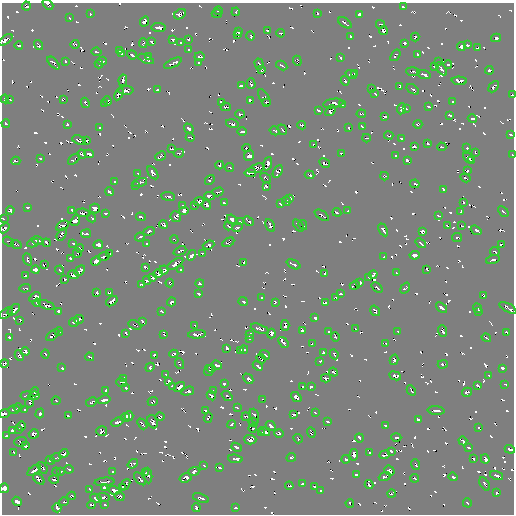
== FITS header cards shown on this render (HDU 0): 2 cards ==
NAXIS1  =                  512 / Axis length
NAXIS2  =                  512 / Axis length

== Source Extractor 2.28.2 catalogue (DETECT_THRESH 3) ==
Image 512 x 512 px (HDU 0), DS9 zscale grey, 1 PNG px = 1 image px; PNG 516 x 516 px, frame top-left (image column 1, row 512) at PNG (2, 3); each listed source drawn as its Kron ellipse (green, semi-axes under 4 px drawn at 4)
Background -2.97e-05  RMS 1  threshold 3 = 3 sigma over >= 5 px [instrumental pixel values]
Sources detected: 982; of the 982, the 500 brightest by FLUX_AUTO listed and drawn (482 fainter detections omitted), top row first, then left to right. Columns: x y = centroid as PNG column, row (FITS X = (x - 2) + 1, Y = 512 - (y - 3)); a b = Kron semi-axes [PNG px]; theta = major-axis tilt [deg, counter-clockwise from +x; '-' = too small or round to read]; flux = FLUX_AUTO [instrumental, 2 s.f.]
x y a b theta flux
48 4 6 3 -42 240
26 6 4 3 - 170
404 7 4 2 - 150
218 11 4 3 - 170
236 12 4 3 - 170
318 13 4 2 - 140
90 14 4 3 - 140
180 14 6 4 31 350
217 14 5 3 - 170
359 14 4 3 - 260
69 18 3 3 - 170
144 21 5 4 - 330
345 23 7 2 -35 260
380 24 4 3 - 220
159 27 7 4 -5 480
383 30 4 4 - 330
267 31 4 3 - 140
238 32 4 3 - 230
281 33 4 3 - 150
237 35 4 3 - 170
250 36 4 3 - 220
351 37 3 3 - 190
415 37 4 3 - 220
496 38 5 4 - 260
188 39 3 3 - 160
5 40 8 3 36 590
173 40 4 3 - 190
151 42 4 3 - 160
143 43 5 3 - 150
181 43 3 3 - 170
405 43 4 3 - 180
75 44 4 3 - 140
19 45 4 3 - 180
38 45 5 3 - 250
467 45 4 3 - 210
461 46 5 3 - 300
478 48 4 3 - 150
120 50 4 4 - 240
189 50 3 3 - 140
97 52 5 3 - 160
121 54 4 3 - 140
132 55 5 3 - 250
395 55 6 3 52 180
418 55 4 3 - 190
148 57 3 3 - 240
199 57 5 3 - 270
340 58 4 3 - 200
146 59 8 4 -25 310
65 61 4 3 - 160
102 61 5 3 - 150
297 61 5 4 - 210
439 62 4 3 - 160
54 63 8 3 -47 260
173 63 9 3 27 440
199 63 4 3 - 170
99 64 4 2 - 140
259 64 6 3 -73 310
282 65 6 2 -29 190
448 65 4 3 - 160
435 66 4 3 - 270
441 69 7 3 -54 360
261 70 4 3 - 160
489 70 4 3 - 210
413 72 6 3 -4 270
354 73 3 3 - 140
351 74 6 3 -16 210
424 74 7 3 -17 290
123 80 6 3 78 250
345 81 5 3 - 200
459 81 7 4 -4 410
251 83 5 3 - 230
241 86 4 3 - 180
400 86 4 3 - 180
494 87 6 3 48 250
371 89 3 2 - 150
413 89 7 2 -36 220
126 90 7 4 0 400
157 90 4 2 - 140
119 94 6 3 61 360
375 94 3 2 - 170
512 95 3 2 - 160
264 98 9 4 -61 320
5 99 4 3 - 140
63 99 4 3 - 160
10 100 4 2 - 150
107 101 5 4 - 450
250 101 4 3 - 210
221 102 4 2 - 140
266 102 3 3 - 210
452 102 4 3 - 210
85 103 5 3 - 180
105 103 3 3 - 160
333 103 10 4 9 420
342 104 3 2 - 140
226 107 5 3 - 290
428 107 3 2 - 140
406 108 3 3 - 140
401 109 5 4 - 340
319 111 4 3 - 160
331 111 6 4 48 300
240 114 4 3 - 210
361 114 5 3 - 140
450 115 3 2 - 170
385 116 4 2 - 160
472 119 5 3 - 150
6 123 4 2 - 140
67 124 3 3 - 190
232 124 6 3 -17 170
418 124 4 3 - 190
302 125 4 3 - 180
362 126 4 3 - 200
349 127 4 3 - 180
100 128 3 3 - 170
189 128 5 3 - 290
282 130 5 2 - 140
242 131 5 3 - 280
275 131 5 2 - 160
511 135 4 3 - 170
389 136 4 3 - 150
190 137 4 3 - 190
366 138 4 2 - 140
401 139 3 3 - 150
79 140 7 4 -20 350
87 141 4 3 - 190
428 143 3 3 - 230
313 144 3 3 - 140
414 147 4 3 - 190
442 147 4 3 - 160
246 148 4 3 - 200
467 148 3 3 - 150
172 149 3 2 - 180
475 152 4 3 - 180
179 153 5 3 - 190
341 153 4 3 - 150
82 154 4 3 - 240
89 154 5 4 - 410
512 155 3 2 - 140
160 156 5 3 - 200
249 156 5 5 - 390
396 156 3 3 - 140
40 158 3 3 - 140
468 158 6 3 -43 340
74 159 7 3 42 210
408 160 4 3 - 210
471 160 4 3 - 180
16 161 4 3 - 190
325 163 6 3 -30 270
268 164 7 4 70 480
220 165 4 3 - 220
229 167 4 3 - 180
257 168 8 4 20 460
467 171 4 3 - 180
278 172 7 4 60 230
138 173 3 2 - 140
153 173 7 4 -56 430
250 173 6 3 10 360
309 175 5 3 - 190
384 176 4 3 - 190
266 178 6 3 -34 160
465 178 5 2 - 170
210 180 5 3 - 180
115 182 3 3 - 150
140 183 8 3 17 220
415 184 5 3 - 180
135 185 3 3 - 150
266 186 3 3 - 160
443 189 4 3 - 160
109 192 4 2 - 170
218 192 6 3 16 230
168 196 7 3 -7 280
209 196 5 4 - 400
290 198 3 3 - 180
199 201 5 4 - 320
286 201 5 3 - 200
464 202 3 3 - 170
224 203 4 3 - 210
281 204 3 3 - 170
194 205 3 3 - 180
207 205 5 3 - 320
183 206 4 3 - 160
27 208 3 3 - 140
95 208 5 5 - 380
10 210 4 3 - 240
72 210 4 3 - 230
184 211 4 4 - 290
348 211 3 2 - 150
503 211 6 2 -44 180
337 212 4 3 - 140
461 212 4 3 - 150
83 213 7 4 -6 390
105 213 4 3 - 190
322 215 8 2 -33 250
438 216 4 2 - 150
141 217 5 3 - 230
176 217 5 5 - 310
3 218 3 2 - 150
92 218 4 3 - 170
232 219 5 4 - 280
75 221 6 4 51 460
249 221 6 2 -40 200
240 222 3 3 - 140
163 224 4 3 - 140
270 225 7 3 -62 290
298 225 7 3 -53 360
303 225 5 2 - 190
62 226 7 4 28 390
228 226 4 2 - 190
447 226 4 2 - 140
462 226 4 3 - 140
4 228 6 3 42 300
237 228 5 3 - 250
383 230 7 3 -62 310
476 230 6 3 -36 310
149 231 6 3 18 280
423 231 4 4 - 240
62 234 7 3 60 250
86 234 5 3 - 230
140 237 5 3 - 170
457 237 5 3 - 140
174 240 4 2 - 150
37 241 6 3 -12 380
9 242 6 2 -37 170
228 242 6 3 30 200
33 243 6 2 10 150
46 243 4 2 - 160
147 243 3 3 - 180
421 243 6 2 -38 190
16 244 5 3 - 170
73 244 4 3 - 160
98 245 5 4 - 310
209 245 6 3 22 490
501 245 4 3 - 230
79 248 4 3 - 200
180 251 7 3 25 220
495 252 5 2 - 160
77 253 5 3 - 160
202 253 3 2 - 140
110 254 4 2 - 140
192 255 5 4 - 300
415 255 5 3 - 370
104 256 6 3 21 260
384 257 3 3 - 230
28 259 6 3 -70 190
70 259 4 3 - 200
493 260 7 3 17 310
96 261 5 4 - 410
244 262 3 3 - 180
175 264 9 3 32 510
293 264 7 3 -25 270
44 265 4 3 - 140
145 267 4 3 - 220
427 269 3 3 - 170
35 270 4 4 - 300
60 270 4 2 - 160
164 270 4 4 - 270
181 270 3 3 - 140
80 271 6 3 45 410
325 273 3 3 - 140
396 273 4 2 - 150
158 274 4 4 - 280
373 274 4 3 - 210
73 275 5 4 - 380
26 276 4 3 - 260
369 277 4 2 - 150
152 278 3 3 - 150
65 279 3 3 - 140
147 281 4 3 - 220
360 282 4 3 - 170
170 283 4 3 - 150
200 283 4 3 - 150
141 284 3 3 - 150
355 285 5 3 - 150
25 288 5 3 - 200
377 288 6 3 -40 260
405 288 6 3 53 220
96 293 4 3 - 220
109 293 4 3 - 200
198 294 3 3 - 200
341 294 3 3 - 180
484 296 4 3 - 200
35 297 6 3 30 350
261 298 4 3 - 140
336 298 4 3 - 150
112 301 6 3 38 430
243 301 5 3 - 230
172 302 4 3 - 280
275 302 4 3 - 160
37 303 4 3 - 180
325 303 4 3 - 240
47 305 9 4 -21 340
441 308 6 3 -39 310
478 308 5 3 - 190
508 308 9 3 -29 430
14 310 7 4 41 440
58 311 4 3 - 190
161 311 4 3 - 200
375 311 5 3 - 280
479 312 3 3 - 140
6 313 8 4 39 420
315 318 3 3 - 230
79 319 5 3 - 280
20 320 4 3 - 200
142 321 4 3 - 140
74 322 5 3 - 300
135 325 7 2 -24 180
195 325 3 3 - 140
285 325 5 3 - 340
260 329 9 3 -21 260
355 329 3 3 - 170
302 330 4 4 - 230
59 331 4 3 - 210
443 331 6 3 -69 310
329 332 3 3 - 170
398 332 3 2 - 140
506 332 4 3 - 140
126 333 3 3 - 190
271 333 5 3 - 360
164 334 4 2 - 180
197 334 9 3 5 450
250 334 4 3 - 190
53 335 8 3 37 410
9 337 3 3 - 170
335 337 5 3 - 160
486 338 5 2 - 160
249 339 3 3 - 140
283 342 6 3 -52 230
386 343 4 3 - 170
312 344 4 3 - 150
227 348 4 3 - 260
244 350 4 3 - 220
25 351 4 4 - 250
241 351 4 3 - 250
324 352 4 3 - 190
45 354 4 2 - 140
174 354 4 3 - 200
334 354 5 2 - 170
154 355 4 3 - 150
265 355 5 3 - 210
19 356 5 3 - 280
90 357 4 2 - 140
261 359 5 2 - 140
394 360 5 3 - 250
320 361 3 3 - 150
4 363 4 3 - 160
180 364 5 2 - 160
443 364 5 3 - 140
217 365 5 3 - 250
258 366 5 2 - 150
150 367 5 3 - 190
62 368 3 3 - 170
211 368 4 3 - 180
503 368 4 3 - 290
209 370 5 3 - 190
333 372 5 3 - 150
166 375 3 3 - 160
395 376 6 4 -23 320
489 376 3 2 - 140
124 378 3 3 - 150
326 378 5 3 - 200
248 379 6 4 -46 310
169 381 4 3 - 270
122 382 5 3 - 200
224 384 3 3 - 200
505 384 3 2 - 140
172 386 3 3 - 170
311 386 4 3 - 180
477 386 4 3 - 160
179 387 6 3 37 460
303 387 3 3 - 160
126 388 4 3 - 240
411 390 5 2 - 160
106 391 4 3 - 190
188 391 6 3 17 260
213 391 3 3 - 140
35 392 4 2 - 150
467 392 5 3 - 330
26 396 5 3 - 170
34 396 6 3 6 400
211 396 5 3 - 320
227 396 6 3 -39 180
296 397 6 4 -41 400
263 399 3 2 - 140
104 400 6 3 14 410
56 401 4 2 - 160
153 401 5 3 - 230
91 402 6 3 29 250
30 403 5 3 - 150
18 407 4 2 - 170
237 407 4 3 - 150
14 409 6 3 -1 240
25 410 3 3 - 170
436 410 8 3 -4 320
206 411 3 3 - 140
40 413 5 3 - 260
315 413 4 3 - 170
4 414 5 3 - 380
294 414 4 3 - 190
68 416 3 3 - 180
129 416 4 4 - 270
254 416 7 3 -71 330
125 417 4 3 - 280
160 417 4 3 - 260
246 417 4 3 - 160
208 418 5 3 - 230
418 420 4 4 - 280
327 421 4 3 - 220
117 422 6 3 22 380
153 422 7 5 -68 390
253 422 5 4 - 330
142 424 6 2 -49 250
232 424 4 3 - 150
385 425 3 3 - 160
21 426 5 4 - 310
271 426 6 3 -43 290
252 428 4 3 - 210
479 428 3 3 - 140
19 429 4 3 - 190
12 431 3 3 - 140
102 431 5 5 - 430
264 432 5 3 - 240
311 432 5 2 - 170
262 433 4 3 - 300
34 434 5 4 - 350
279 434 5 3 - 210
6 436 4 3 - 150
396 437 5 3 - 150
359 438 4 3 - 210
298 439 5 3 - 170
250 440 6 5 - 510
463 441 4 3 - 140
21 442 6 5 - 330
25 446 4 3 - 270
236 447 5 3 - 290
469 448 3 3 - 150
510 449 5 3 - 250
391 451 4 3 - 220
13 452 3 3 - 150
370 453 3 3 - 150
64 454 5 3 - 320
354 455 6 3 85 360
385 455 5 3 - 280
291 457 5 3 - 250
56 458 5 4 - 330
235 459 7 3 -6 290
346 459 4 3 - 170
473 459 3 3 - 160
485 459 4 4 - 270
50 460 4 3 - 230
133 464 6 4 36 170
416 464 5 2 - 160
204 466 3 2 - 140
42 468 6 3 -53 180
219 468 3 3 - 150
69 469 5 3 - 200
34 470 8 3 36 430
60 471 3 3 - 190
194 471 6 3 22 280
389 471 5 4 - 360
56 472 4 3 - 180
113 472 3 3 - 170
145 473 4 2 - 160
356 474 4 3 - 200
497 475 6 3 -19 270
148 476 8 3 -86 340
385 477 6 3 22 220
453 477 4 3 - 230
186 478 6 4 19 440
415 478 4 3 - 160
39 479 7 3 -44 310
54 479 5 3 - 200
140 479 8 3 -48 290
104 482 10 3 5 400
125 484 6 3 50 210
302 484 4 3 - 150
485 484 7 2 -58 140
369 485 4 3 - 200
289 486 4 3 - 160
314 486 3 3 - 140
123 487 4 3 - 190
4 488 5 4 - 500
105 488 3 3 - 190
90 489 3 3 - 170
114 490 5 4 - 330
321 490 4 2 - 150
497 492 3 3 - 160
391 494 4 3 - 170
71 496 4 3 - 220
119 496 5 4 - 210
103 497 6 3 -2 350
96 498 6 4 -29 270
201 498 8 3 -19 260
17 501 5 4 - 370
64 502 5 3 - 160
350 503 4 3 - 170
467 503 5 3 - 150
105 504 3 3 - 140
91 505 4 4 - 240
196 507 4 3 - 260
236 507 4 3 - 210
57 508 4 3 - 150
At the frame edge (FLAGS 8, measured only in part): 13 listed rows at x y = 48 4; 26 6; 5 40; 512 95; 511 135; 512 155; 3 218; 4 228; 508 308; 6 313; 4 414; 510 449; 4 488
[482 fainter detections neither listed nor drawn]